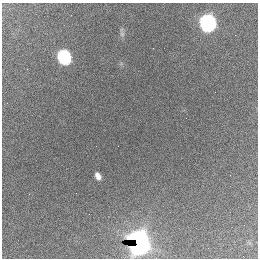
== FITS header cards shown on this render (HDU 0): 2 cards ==
NAXIS1  =                  256 / length of data axis 1
NAXIS2  =                  256 / length of data axis 2

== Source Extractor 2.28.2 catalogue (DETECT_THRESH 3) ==
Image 256 x 256 px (HDU 0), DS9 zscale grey, 1 PNG px = 1 image px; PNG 260 x 260 px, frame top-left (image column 1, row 256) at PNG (2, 3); no overlay
Background 2680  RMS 67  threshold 202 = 3 sigma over >= 5 px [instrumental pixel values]
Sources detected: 6; all 6 listed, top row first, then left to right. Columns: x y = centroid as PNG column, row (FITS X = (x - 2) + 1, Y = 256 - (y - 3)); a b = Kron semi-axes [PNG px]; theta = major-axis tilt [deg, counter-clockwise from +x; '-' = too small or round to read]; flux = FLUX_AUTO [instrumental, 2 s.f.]
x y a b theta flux
208 23 9 8 - 1.8e+06
122 34 6 6 - 1.1e+04
64 57 9 7 -63 8.6e+05
186 118 2 2 - 1.3e+04
98 176 7 5 -63 2.6e+04
139 243 13 9 -77 3.9e+06